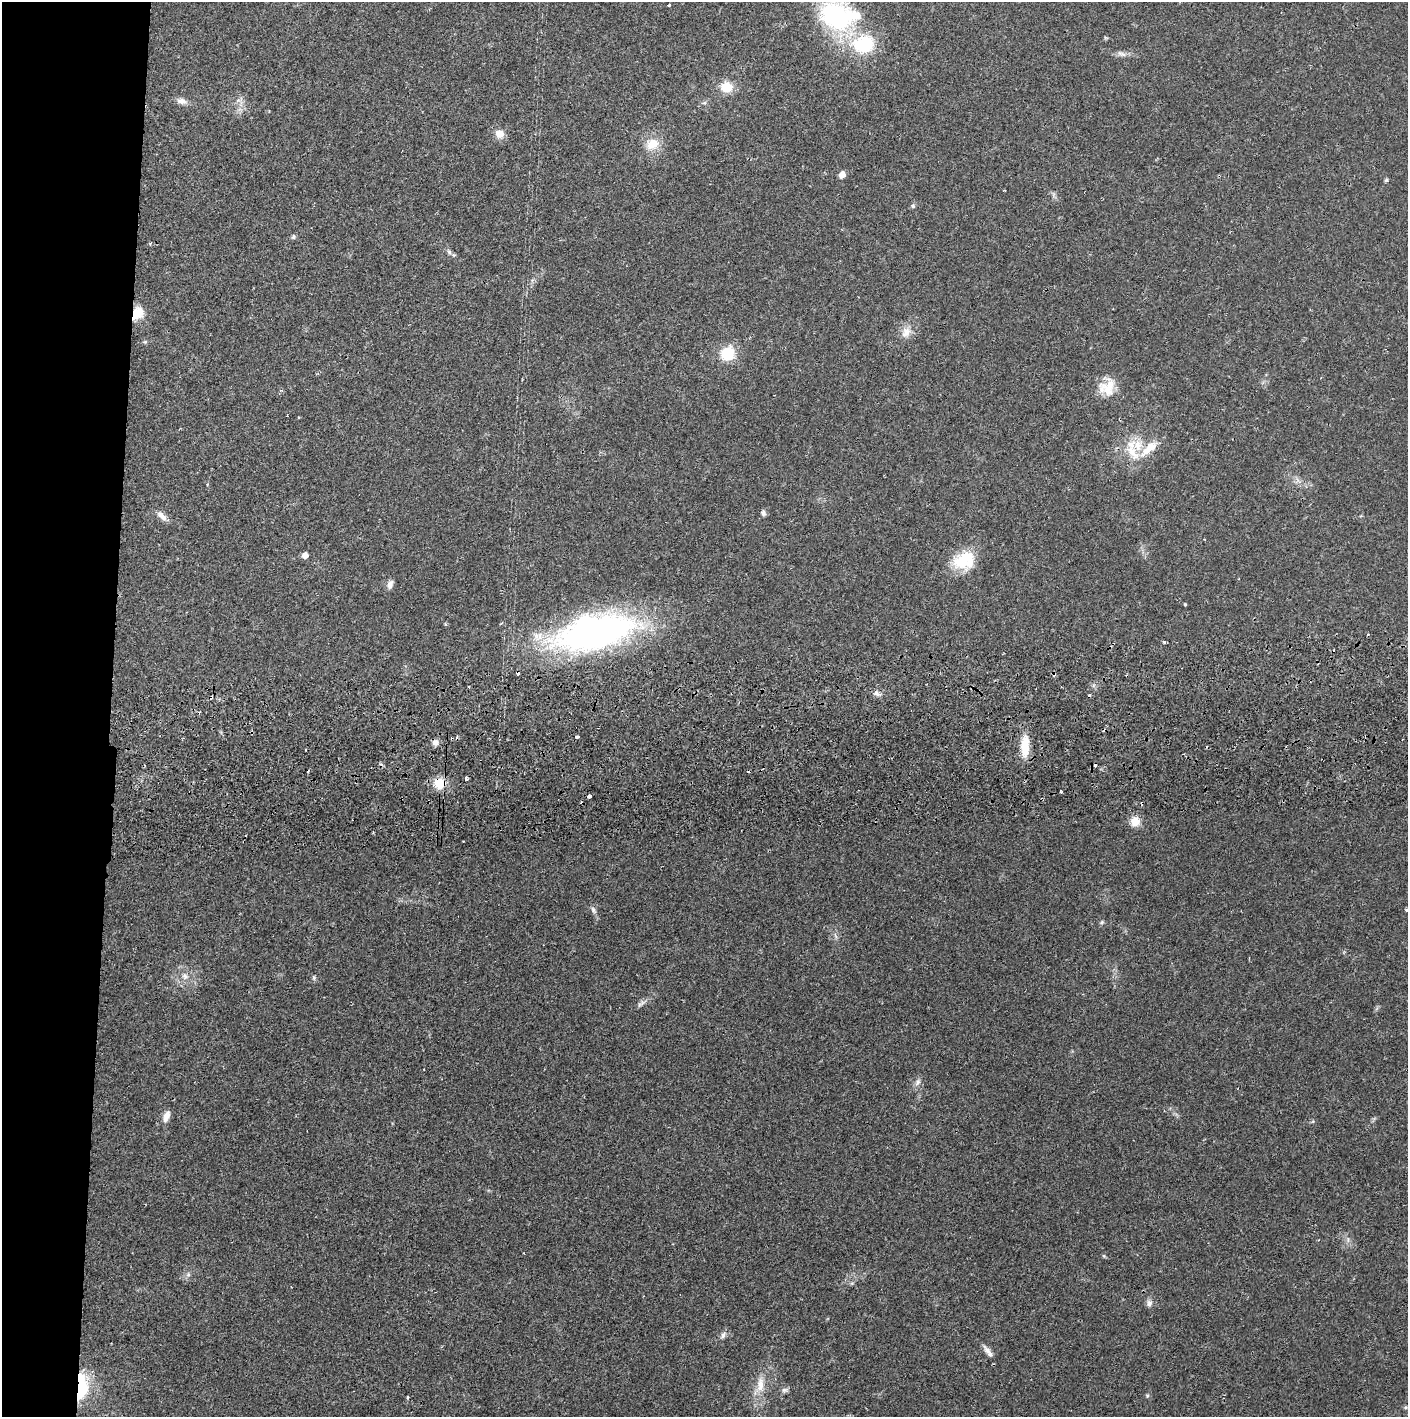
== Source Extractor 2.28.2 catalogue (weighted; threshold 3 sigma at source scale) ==
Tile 4 of 3 x 3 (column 1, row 2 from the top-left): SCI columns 5-1410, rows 1472-2886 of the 4230 x 4359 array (HDU 1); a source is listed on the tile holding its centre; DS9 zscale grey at full resolution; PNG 1410 x 1419 px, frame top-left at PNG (2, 2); no overlay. Shown black and unused: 8% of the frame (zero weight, under 2 of 3 exposures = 3% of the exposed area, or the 3 px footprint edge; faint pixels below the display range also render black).
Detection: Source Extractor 2.28.2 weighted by HDU 2 'WHT'; one run over the whole footprint, this tile lists its part. Background 0.0216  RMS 0.0034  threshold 0.0155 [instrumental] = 3 sigma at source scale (4.5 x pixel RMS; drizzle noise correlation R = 1.50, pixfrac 1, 0.05/0.05 arcsec/px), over >= 5 px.
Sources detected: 75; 1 inside a brighter object's white glare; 9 cosmic-ray / hot-pixel residue — not listed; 4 inside a brighter listed object's ellipse — not listed separately; the other 61 listed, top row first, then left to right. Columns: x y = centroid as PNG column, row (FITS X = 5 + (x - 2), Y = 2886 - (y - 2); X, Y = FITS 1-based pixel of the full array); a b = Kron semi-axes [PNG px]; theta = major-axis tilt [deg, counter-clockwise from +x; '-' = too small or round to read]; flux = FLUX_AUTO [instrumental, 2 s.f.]
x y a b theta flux
669 5 3 3 - 0.34
835 17 31 24 -37 51
864 44 22 19 10 20
1122 54 14 5 -15 1.4
726 87 12 10 -11 6.5
181 101 14 7 -12 2.1
704 103 6 4 18 0.53
500 134 11 10 - 2.9
652 144 18 14 29 5.7
842 175 6 5 - 2.8
1386 180 5 5 - 0.52
1004 190 3 2 - 0.27
913 206 6 6 - 0.67
293 237 7 6 - 0.66
449 252 7 6 - 0.89
137 313 16 13 60 5.8
906 332 16 11 63 3.4
145 342 5 5 - 0.5
727 354 15 14 - 9.8
1108 388 26 19 -82 7.2
1138 445 18 15 -89 6.8
763 513 8 6 -66 0.91
162 516 16 7 -45 2.2
305 555 5 5 - 2.2
964 560 28 21 22 13
390 584 11 7 67 1.6
1185 605 3 3 - 0.43
595 632 91 36 13 120
1165 642 3 3 - 0.84
876 693 9 6 -49 1.3
211 697 4 3 - 1.2
252 732 5 3 - 0.43
577 737 3 3 - 2.8
435 742 8 7 - 1.5
1025 746 29 10 87 7
466 779 3 3 - 2.6
440 783 13 12 - 6.9
1061 792 3 3 - 0.66
589 796 3 3 - 2.7
1135 821 11 10 - 4.2
463 841 2 2 - 0.33
593 910 11 6 -66 1.2
1406 910 4 3 - 0.37
1102 922 6 5 - 0.56
835 936 9 3 -69 0.65
185 976 10 8 -50 2.1
314 978 6 5 - 0.59
641 1004 16 4 35 1.3
918 1082 10 7 52 1.4
166 1116 15 7 70 2.4
1104 1256 6 3 -72 0.39
188 1274 6 6 - 0.81
1149 1303 9 8 - 1.3
723 1335 11 6 51 1.3
987 1350 14 7 -49 1.8
760 1385 24 10 84 5.4
82 1386 34 13 86 16
785 1390 10 6 -1 0.96
1147 1396 5 5 - 0.48
408 1397 3 3 - 0.97
1405 1407 6 5 - 0.48
Overlapping masked pixels (flux is a lower limit): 5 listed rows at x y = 137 313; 211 697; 252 732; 440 783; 82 1386
Isophote crosses this tile's border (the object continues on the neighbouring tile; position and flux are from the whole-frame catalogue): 1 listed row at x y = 835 17